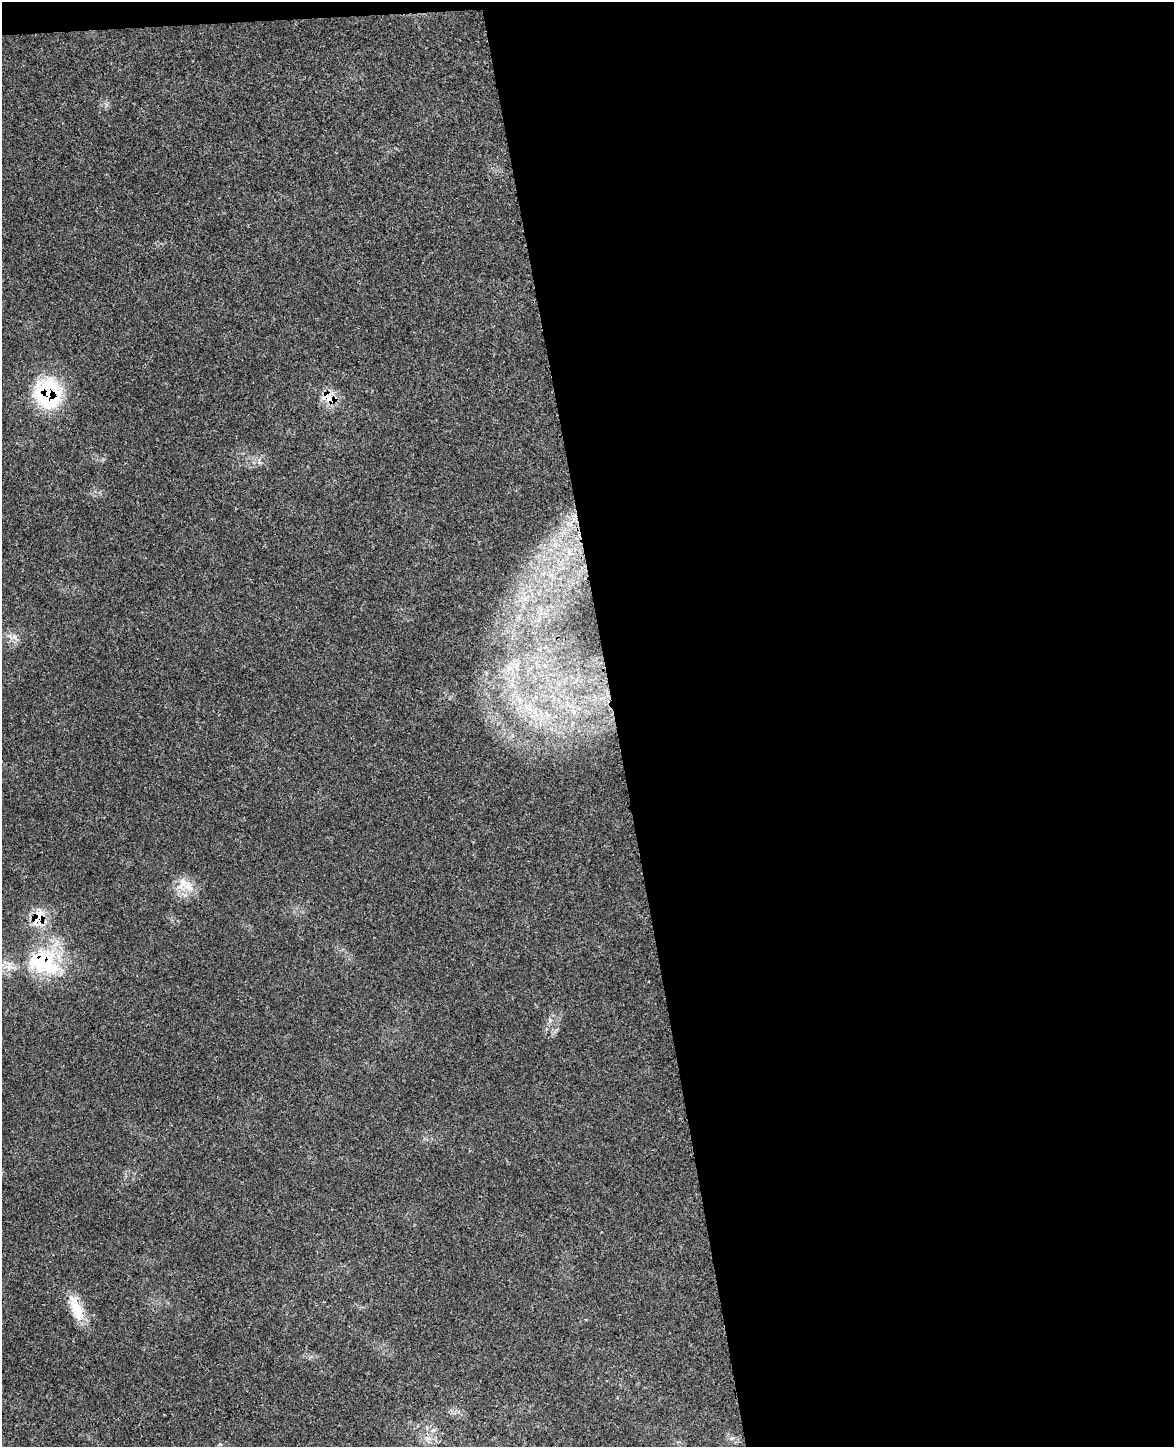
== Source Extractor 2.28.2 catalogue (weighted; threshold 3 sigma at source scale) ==
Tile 4 of 4 x 3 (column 4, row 1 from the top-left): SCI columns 3564-4735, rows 3036-4480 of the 4800 x 4732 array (HDU 1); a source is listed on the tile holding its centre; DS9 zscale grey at full resolution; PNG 1176 x 1449 px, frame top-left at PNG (2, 2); no overlay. Shown black and unused: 48% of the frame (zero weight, under 3 of 4 exposures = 6% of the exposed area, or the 3 px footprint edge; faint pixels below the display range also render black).
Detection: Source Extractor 2.28.2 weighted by HDU 2 'WHT'; one run over the whole footprint, this tile lists its part. Background 0.0423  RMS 0.0029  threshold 0.0131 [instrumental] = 3 sigma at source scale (4.5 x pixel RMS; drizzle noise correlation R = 1.50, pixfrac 1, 0.05/0.05 arcsec/px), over >= 5 px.
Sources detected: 9; all 9 listed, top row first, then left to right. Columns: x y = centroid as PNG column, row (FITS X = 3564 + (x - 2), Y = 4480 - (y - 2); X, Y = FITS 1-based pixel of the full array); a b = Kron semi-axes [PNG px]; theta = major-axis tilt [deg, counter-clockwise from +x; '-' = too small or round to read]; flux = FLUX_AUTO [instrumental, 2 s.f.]
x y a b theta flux
48 393 32 28 -88 25
329 397 22 12 -21 4.7
14 637 7 6 - 0.98
188 887 28 10 -7 4.4
39 918 25 14 71 6.9
43 962 46 36 -19 26
76 1308 38 13 -69 6.8
428 1438 7 4 1 0.84
732 1438 6 4 18 0.5
Overlapping masked pixels (flux is a lower limit): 5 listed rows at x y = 48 393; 329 397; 39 918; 43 962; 76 1308